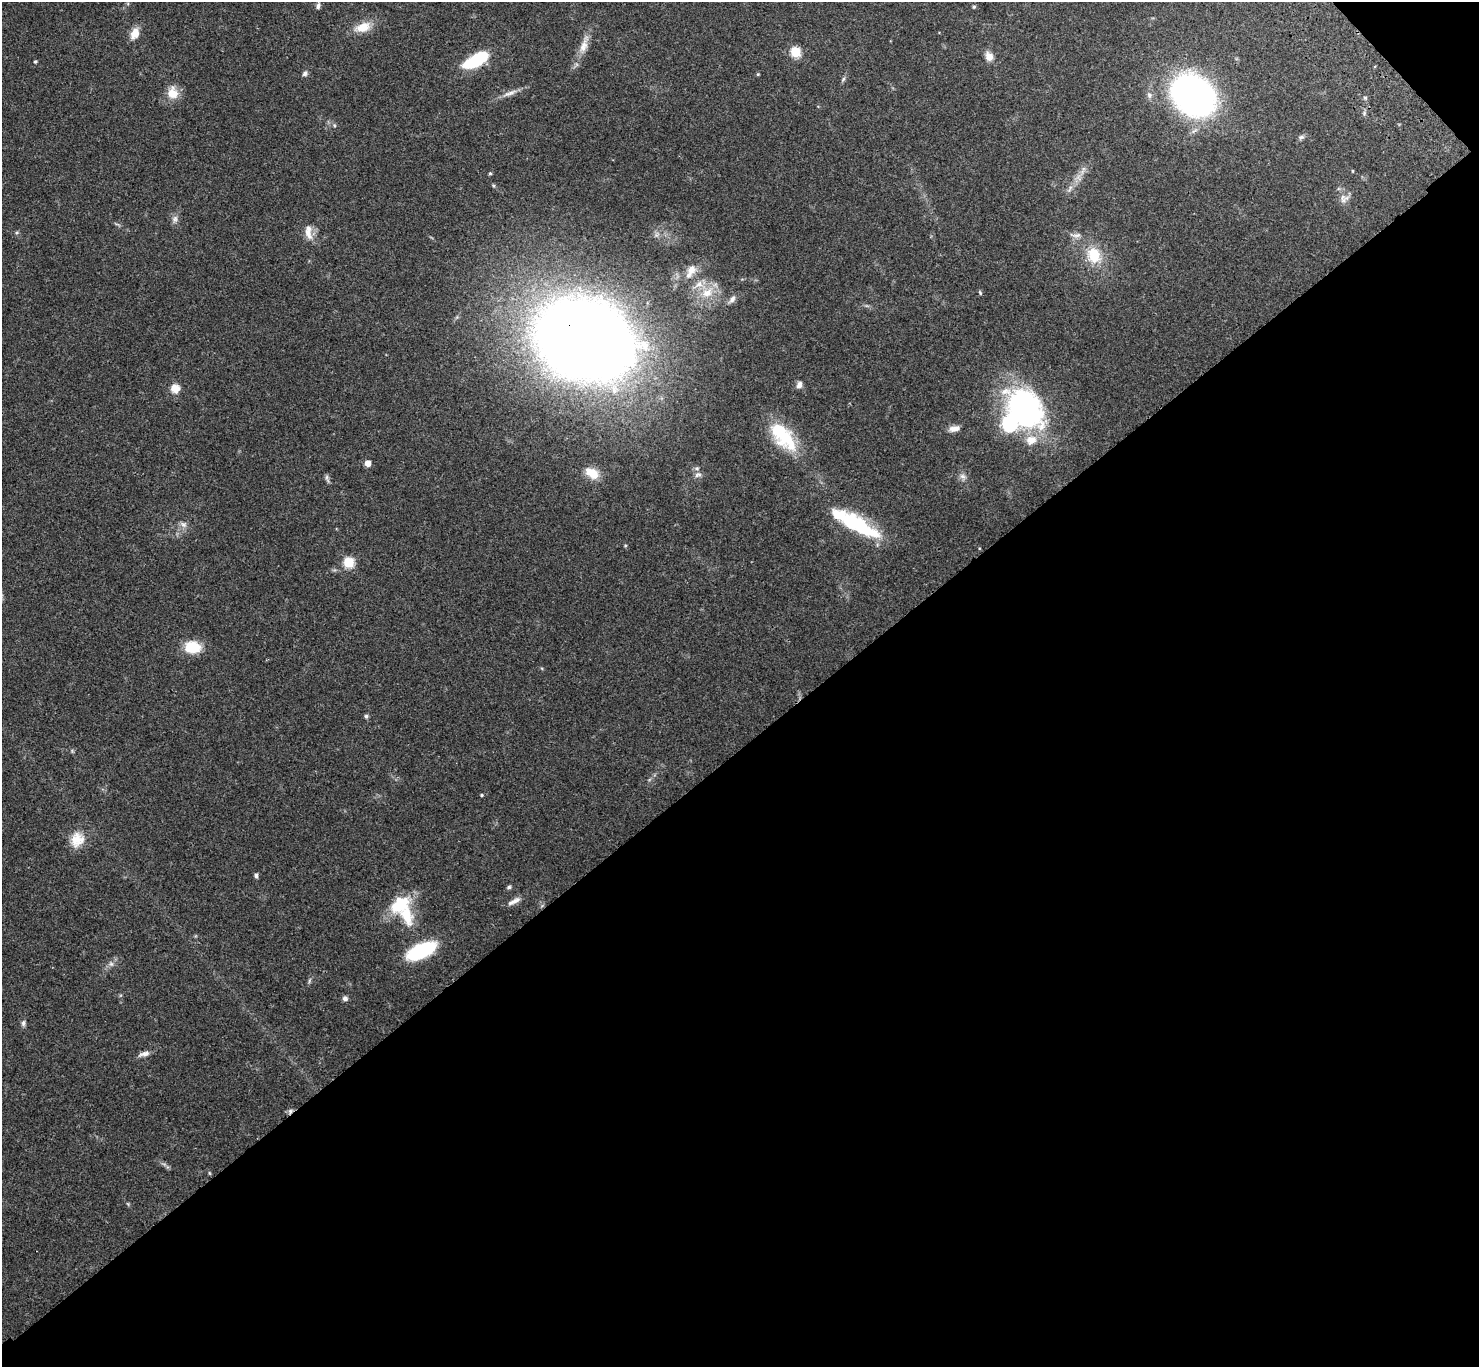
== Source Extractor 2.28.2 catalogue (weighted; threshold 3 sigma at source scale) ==
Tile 12 of 4 x 4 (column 4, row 3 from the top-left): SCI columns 4531-6007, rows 1611-2975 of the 6109 x 6091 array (HDU 1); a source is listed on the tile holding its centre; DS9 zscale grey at full resolution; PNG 1481 x 1369 px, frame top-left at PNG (2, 2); no overlay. Shown black and unused: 46% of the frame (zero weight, under 3 of 4 exposures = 6% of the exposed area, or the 3 px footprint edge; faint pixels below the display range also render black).
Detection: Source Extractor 2.28.2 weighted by HDU 2 'WHT'; one run over the whole footprint, this tile lists its part. Background 0.0504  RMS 0.0055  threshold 0.0246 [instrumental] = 3 sigma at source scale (4.5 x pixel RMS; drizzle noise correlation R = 1.50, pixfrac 1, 0.05/0.05 arcsec/px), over >= 5 px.
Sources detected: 73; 3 inside a brighter object's white glare — not listed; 4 inside a brighter listed object's ellipse — not listed separately; the other 66 listed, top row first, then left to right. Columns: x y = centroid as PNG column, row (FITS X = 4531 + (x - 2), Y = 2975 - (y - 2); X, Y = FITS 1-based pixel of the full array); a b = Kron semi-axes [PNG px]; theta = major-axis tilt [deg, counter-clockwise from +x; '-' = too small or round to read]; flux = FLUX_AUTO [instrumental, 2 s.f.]
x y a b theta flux
318 6 10 5 82 1.4
974 7 4 4 - 0.73
363 27 21 12 19 8.6
135 34 15 10 67 5.3
584 45 30 9 72 6.9
795 52 5 5 - 35
989 56 11 9 -65 4.1
476 60 27 11 28 32
35 61 4 4 - 0.75
305 74 7 5 54 1.5
758 74 4 4 - 0.58
843 79 8 4 54 0.93
172 93 14 11 -75 8.3
510 93 23 6 21 3.8
1149 95 9 7 -79 1.9
1193 95 41 32 -39 170
1365 97 6 4 -2 0.75
334 125 6 3 -72 0.65
1301 137 8 6 22 1.3
1083 169 8 4 71 1.5
1353 171 4 3 - 0.39
490 173 4 3 - 0.8
1079 177 12 4 -67 1.7
493 185 5 4 - 0.64
1343 200 10 7 79 2.4
175 219 10 8 63 2.2
17 232 5 3 - 0.66
308 232 22 9 -82 5.2
657 234 7 4 71 1.2
1076 235 17 6 1 2.7
1094 255 19 15 -71 16
691 270 17 13 53 6.7
707 292 21 13 36 11
980 292 6 4 -64 0.68
732 299 13 7 53 2.4
585 339 63 43 -16 1500
799 385 8 6 71 2.2
175 388 11 11 - 5.3
1025 408 41 30 -48 130
954 429 15 7 10 3.3
786 438 37 20 -65 25
368 463 5 4 - 5.7
592 473 19 12 -31 8.4
698 475 10 7 13 2
963 476 10 7 -30 2
327 478 12 4 -73 1.3
183 524 11 8 -27 2.4
863 529 71 18 -37 36
349 562 5 5 - 36
192 647 17 12 -3 15
366 716 6 5 - 1.1
482 795 4 3 - 0.59
77 840 22 17 65 9.5
256 876 6 5 - 1.2
509 887 6 5 - 0.9
514 901 18 6 27 3.1
400 905 27 17 38 22
421 951 33 14 24 33
111 964 7 5 -43 1.4
309 981 8 3 71 0.89
345 998 6 6 - 1.9
23 1023 8 6 73 1.4
144 1054 15 6 16 2.6
290 1111 8 6 -81 1.4
209 1173 6 4 -88 0.53
128 1204 6 3 -71 0.58
Overlapping masked pixels (flux is a lower limit): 2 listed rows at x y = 585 339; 290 1111